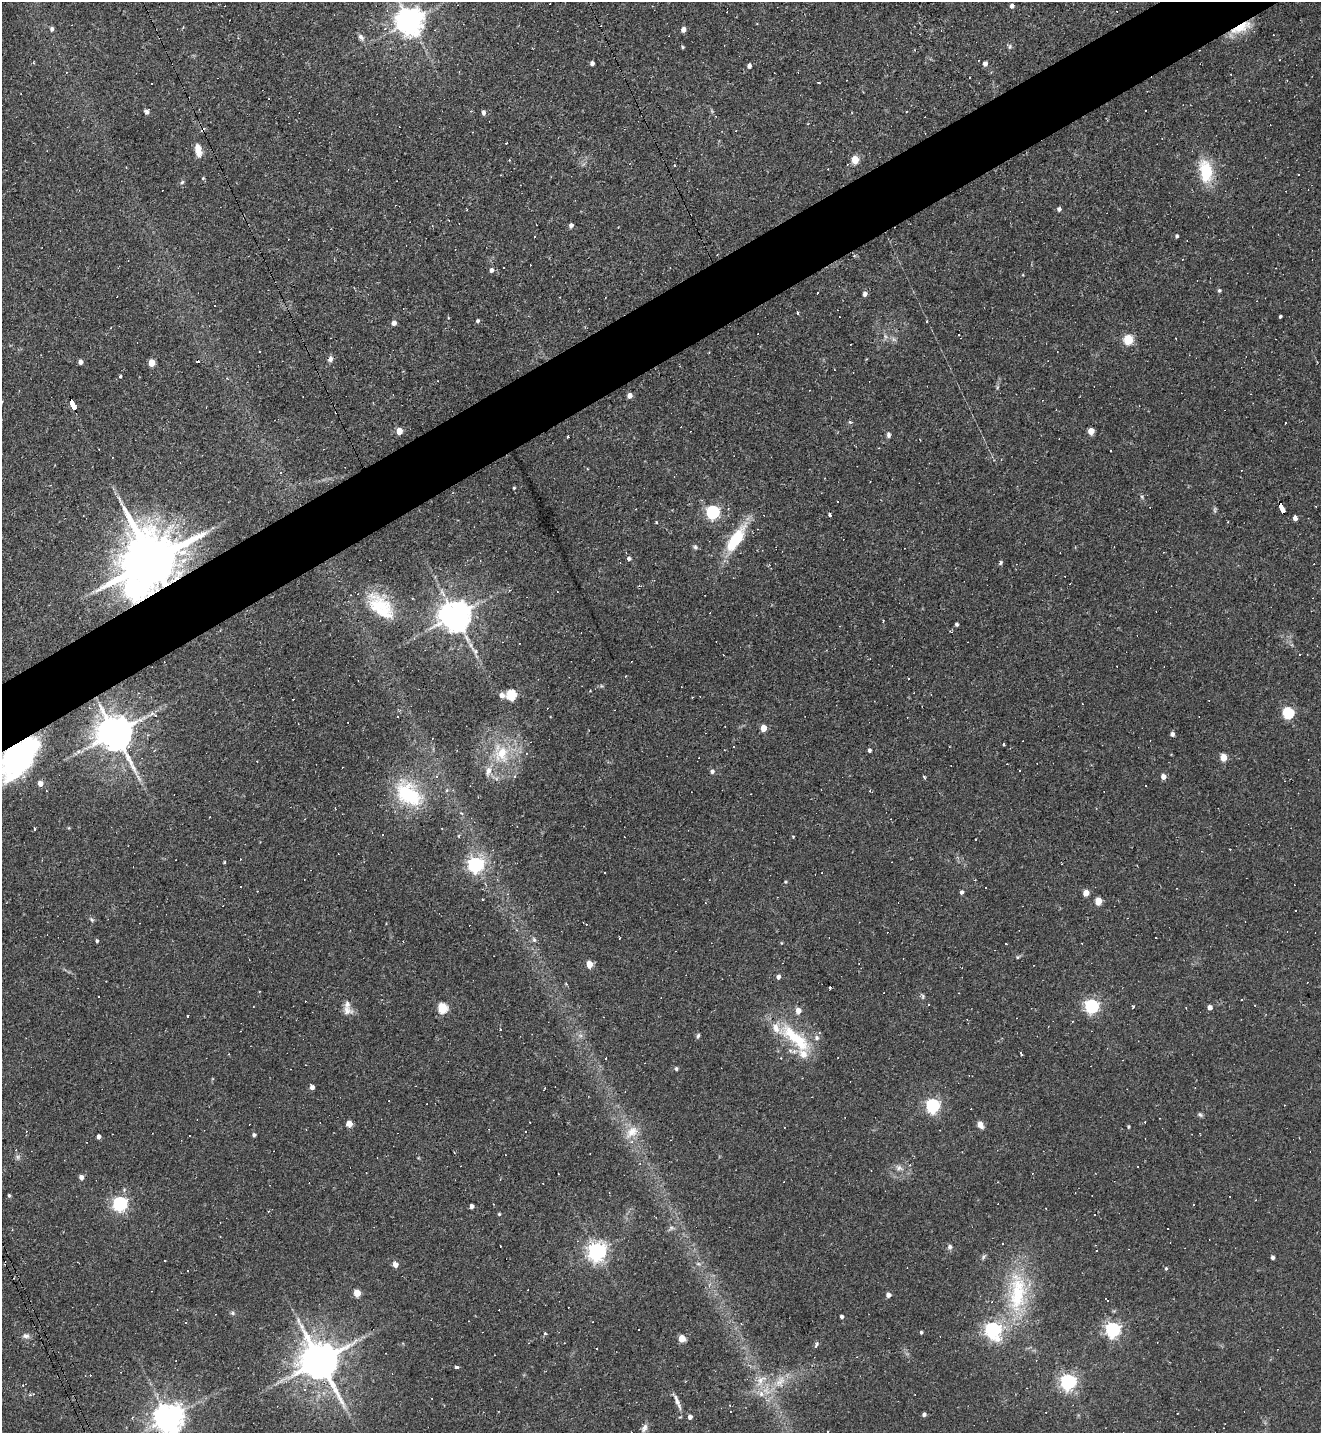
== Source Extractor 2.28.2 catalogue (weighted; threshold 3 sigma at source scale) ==
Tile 10 of 4 x 4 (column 2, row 3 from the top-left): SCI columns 1607-2925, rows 1433-2863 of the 5717 x 5726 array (HDU 1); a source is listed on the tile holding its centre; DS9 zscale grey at full resolution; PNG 1323 x 1435 px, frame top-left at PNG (2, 2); no overlay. Shown black and unused: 4% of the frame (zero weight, under 2 of 3 exposures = <1% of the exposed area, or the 3 px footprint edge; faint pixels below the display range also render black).
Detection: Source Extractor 2.28.2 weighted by HDU 2 'WHT'; one run over the whole footprint, this tile lists its part. Background 0.065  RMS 0.0054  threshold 0.0241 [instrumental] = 3 sigma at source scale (4.5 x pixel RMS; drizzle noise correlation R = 1.50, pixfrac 1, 0.05/0.05 arcsec/px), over >= 5 px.
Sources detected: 301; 100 cosmic-ray / hot-pixel residue — not listed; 7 inside a brighter listed object's ellipse — not listed separately; the other 194 listed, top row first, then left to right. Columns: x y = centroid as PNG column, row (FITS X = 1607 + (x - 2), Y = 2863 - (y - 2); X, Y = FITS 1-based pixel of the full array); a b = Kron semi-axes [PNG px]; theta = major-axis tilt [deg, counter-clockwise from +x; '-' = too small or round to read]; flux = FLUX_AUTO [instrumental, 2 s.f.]
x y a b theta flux
1012 6 4 4 - 1.8
409 21 8 8 - 750
757 24 3 2 - 0.44
1241 27 28 9 26 12
52 29 5 4 - 1.4
683 29 5 4 - 2.7
361 37 10 6 -43 2
683 47 4 4 - 0.66
1010 47 7 5 88 1
33 62 4 2 - 0.48
592 63 4 4 - 1.8
985 63 4 4 - 2.5
749 66 4 4 - 1.9
819 83 3 3 - 2.1
146 112 6 5 - 1.4
483 112 5 4 - 1.8
198 150 13 7 -78 5.8
855 160 5 5 - 14
1206 171 22 12 -83 24
1298 174 2 2 - 0.43
500 175 3 2 - 0.34
203 178 4 4 - 0.61
182 182 6 4 45 0.8
1059 209 4 4 - 1.6
571 225 4 4 - 2.1
1177 236 4 3 - 0.93
1183 259 3 2 - 0.49
491 270 5 5 - 1.8
1219 290 5 5 - 0.95
865 294 5 4 - 2.1
797 312 4 3 - 0.76
1280 316 3 3 - 0.83
477 321 5 4 - 0.99
927 321 3 3 - 0.51
394 323 5 4 - 2.3
1128 339 5 5 - 30
260 351 2 2 - 0.47
709 352 2 2 - 0.34
330 359 7 6 - 2.1
198 361 4 3 - 3.7
80 362 4 4 - 2.3
151 363 5 4 - 9.5
120 376 3 3 - 12
630 395 4 4 - 3.1
2 401 3 3 - 0.46
73 405 9 4 -65 51
399 431 5 4 - 8.9
1091 431 5 4 - 7.8
888 435 7 5 -79 1.3
568 436 3 3 - 1.9
514 488 3 2 - 0.56
1142 497 6 4 -48 0.78
1282 509 10 4 -65 110
1215 510 7 4 73 0.85
712 512 6 6 - 100
830 514 3 3 - 2.4
1295 518 4 4 - 3.3
656 522 4 3 - 0.5
736 539 40 13 57 23
695 547 7 5 -49 1.1
1164 552 3 2 - 0.33
629 559 4 4 - 1.4
152 560 17 14 -66 5100
1001 563 5 3 - 1.1
1070 584 2 2 - 0.39
136 590 11 8 -30 250
412 598 3 2 - 0.4
381 605 40 23 -36 26
455 615 9 8 - 1100
957 624 3 3 - 1
475 651 13 6 -42 2.4
590 691 3 3 - 0.41
502 695 5 5 - 3
511 695 5 5 - 40
1288 713 6 5 - 51
397 716 2 2 - 0.38
348 722 3 2 - 0.53
763 728 5 4 - 8.6
115 733 11 9 -64 1600
1172 734 4 4 - 1.9
1003 744 3 2 - 0.7
733 747 3 3 - 0.66
869 750 4 4 - 1.3
78 752 7 4 19 1.3
501 754 24 21 89 21
1223 757 5 4 - 11
18 759 43 22 48 120
712 771 5 5 - 1.6
515 776 4 4 - 0.65
436 777 5 4 - 0.86
924 777 3 3 - 0.81
1163 777 5 4 - 3.4
139 778 12 5 -66 2.2
40 783 4 4 - 4.2
447 790 6 4 71 0.69
408 794 35 23 -39 40
210 817 3 2 - 0.31
35 829 3 3 - 19
793 836 4 3 - 0.48
975 839 3 2 - 0.54
224 863 3 3 - 1.5
475 865 6 6 - 170
785 881 5 3 - 0.56
240 886 3 3 - 4.9
961 892 4 4 - 1.4
1086 893 5 4 - 6.3
507 894 4 4 - 0.48
482 899 3 2 - 0.39
1098 901 5 5 - 13
705 903 4 2 - 0.36
92 920 7 4 -45 0.96
534 940 7 5 -74 1.4
97 941 4 3 - 0.94
781 943 5 3 - 0.46
1018 957 3 3 - 1.7
589 964 5 4 - 9
778 977 5 4 - 2.1
566 984 4 3 - 0.58
830 987 3 3 - 1.1
98 996 3 3 - 2.8
923 996 8 5 85 0.92
928 1005 3 2 - 0.61
1255 1005 3 2 - 0.59
1092 1006 6 6 - 110
1210 1007 4 4 - 2.8
443 1008 5 5 - 34
347 1011 14 11 -10 3.9
798 1011 5 5 - 4.1
187 1016 3 3 - 0.83
500 1029 3 3 - 0.47
698 1036 7 4 63 0.94
796 1038 56 16 -41 30
1021 1053 5 2 - 1.2
676 1069 4 4 - 1.1
312 1087 4 4 - 2.6
544 1088 4 2 - 0.71
933 1105 6 6 - 110
1200 1114 7 5 -37 1
349 1124 5 4 - 9
980 1125 9 6 -64 3.3
1128 1127 4 3 - 0.74
631 1132 21 13 46 7.9
254 1135 4 3 - 1.1
99 1137 4 4 - 2.1
910 1165 4 3 - 0.48
899 1168 11 8 -23 2.7
81 1177 5 4 - 2.9
9 1195 5 4 - 0.84
120 1203 6 6 - 130
1193 1205 3 2 - 0.89
472 1206 4 4 - 2.2
268 1211 4 3 - 0.64
499 1214 3 3 - 0.67
671 1228 8 6 13 1.4
1003 1243 3 2 - 0.37
950 1247 7 6 - 1.4
1096 1250 3 2 - 0.69
597 1251 7 6 - 280
1272 1257 4 3 - 1.5
395 1264 4 4 - 5.1
698 1264 7 4 -36 0.95
1166 1268 5 4 - 0.77
187 1270 2 2 - 0.4
357 1293 5 4 - 13
1017 1293 66 25 86 50
888 1295 4 4 - 2.9
1107 1300 6 3 -47 0.95
233 1313 6 5 - 0.97
842 1317 3 3 - 1.5
1112 1329 6 6 - 150
993 1330 7 6 - 170
921 1332 3 3 - 0.85
545 1333 5 4 - 0.92
26 1336 10 7 -5 1.9
682 1338 5 4 - 13
528 1343 4 3 - 0.39
816 1346 4 3 - 5.3
596 1348 3 3 - 1.6
386 1353 2 2 - 0.3
319 1361 12 10 -63 1900
456 1367 5 3 - 1.4
761 1380 18 8 34 5.4
780 1382 20 12 57 9
1068 1382 6 6 - 170
304 1389 5 4 - 0.74
33 1394 4 3 - 0.47
761 1394 7 5 -47 1.9
677 1402 23 5 -68 3.3
924 1414 4 4 - 1.5
132 1417 5 4 - 0.66
690 1417 4 4 - 2.4
168 1418 8 8 - 880
644 1428 12 7 62 2.2
827 1432 3 3 - 2.1
Overlapping masked pixels (flux is a lower limit): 7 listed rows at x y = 1241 27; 73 405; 1282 509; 152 560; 136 590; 18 759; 319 1361
Isophote crosses this tile's border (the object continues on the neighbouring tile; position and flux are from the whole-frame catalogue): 5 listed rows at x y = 409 21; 2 401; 18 759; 168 1418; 827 1432
Unlisted compact peaks at least as high as the median listed source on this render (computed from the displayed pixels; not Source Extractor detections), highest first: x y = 850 422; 1133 1006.